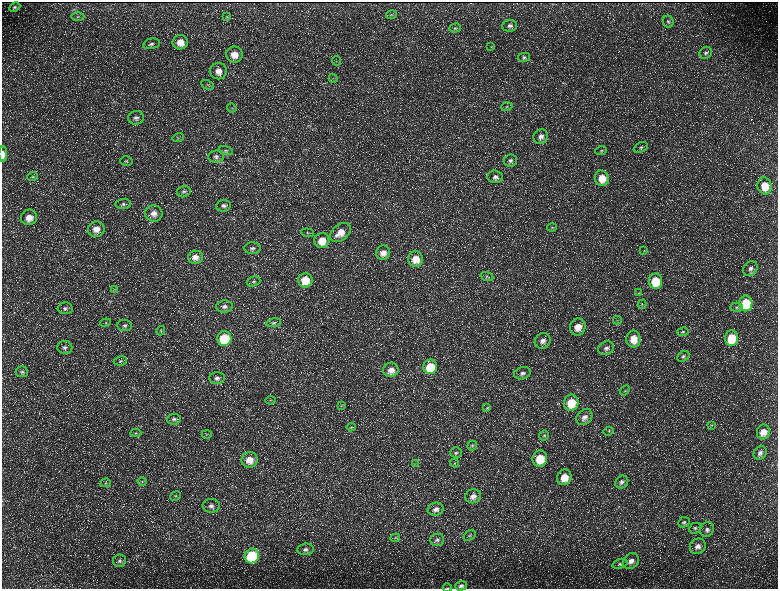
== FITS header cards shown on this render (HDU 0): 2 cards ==
NAXIS1  =                 1552 / length of data axis 1
NAXIS2  =                 1173 / length of data axis 2

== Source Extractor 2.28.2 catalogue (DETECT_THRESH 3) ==
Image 1552 x 1173 px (HDU 0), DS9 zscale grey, zoomed out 1/2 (1 PNG px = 2 x 2 image px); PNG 780 x 591 px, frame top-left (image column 1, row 1173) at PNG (2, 2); each listed source drawn as its Kron ellipse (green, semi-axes under 4 px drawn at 4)
Background 226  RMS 10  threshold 31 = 3 sigma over >= 5 px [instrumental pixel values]
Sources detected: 156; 33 cannot appear on this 1/2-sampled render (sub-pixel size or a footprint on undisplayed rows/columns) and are neither listed nor drawn; the other 123 listed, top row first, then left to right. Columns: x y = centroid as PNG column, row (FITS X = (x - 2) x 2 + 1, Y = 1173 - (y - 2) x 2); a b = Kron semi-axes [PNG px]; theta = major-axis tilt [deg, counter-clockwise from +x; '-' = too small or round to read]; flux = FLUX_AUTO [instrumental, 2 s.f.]
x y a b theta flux
15 7 6 4 27 3900
391 15 5 4 - 2900
78 16 7 3 0 2500
227 17 4 3 - 2000
668 22 6 5 - 4500
509 26 7 6 - 6900
455 28 6 4 18 3100
180 42 7 7 - 25000
151 44 8 5 13 5700
491 47 3 2 - 1200
706 53 6 5 - 5600
234 55 8 8 - 25000
524 57 6 4 11 4000
336 61 5 2 - 1400
218 71 8 8 - 18000
333 78 4 2 - 1200
207 85 7 2 -27 2400
507 107 5 3 - 2800
232 108 5 3 - 2500
136 118 8 7 - 7900
541 136 7 7 - 12000
178 137 6 4 17 3300
641 147 7 4 26 5000
226 151 7 4 -16 4100
601 151 6 4 21 3900
3 154 8 4 90 14000
216 156 8 6 6 7000
511 160 7 6 - 6400
126 161 6 4 -16 3500
33 176 5 4 - 2900
495 177 8 6 -4 9700
602 178 8 7 - 33000
764 186 8 7 - 39000
184 191 7 5 15 5200
123 204 8 5 5 5500
223 206 7 5 9 6700
154 213 9 8 - 15000
29 217 8 7 - 22000
552 228 5 3 - 2500
96 229 8 8 - 21000
340 232 12 8 38 26000
308 233 6 3 -5 2200
322 240 7 7 - 32000
252 248 8 6 1 6900
644 251 3 2 - 1300
383 253 7 7 - 16000
195 257 7 6 - 15000
416 259 8 7 - 29000
750 269 8 6 49 9800
487 277 7 3 -22 3300
305 280 7 7 - 41000
253 281 7 5 19 4200
655 281 8 6 90 66000
115 290 4 3 - 1900
639 293 3 2 - 1200
746 303 8 6 89 89000
642 304 4 2 - 1500
224 306 8 6 3 9200
736 307 6 4 3 4400
65 308 7 6 - 6000
617 320 4 2 - 1600
106 323 5 4 - 3000
274 323 7 4 9 4500
125 326 7 5 -6 5900
578 327 8 7 - 26000
161 331 5 3 - 2300
683 332 6 4 10 3000
224 338 7 7 - 90000
731 338 8 6 88 74000
633 339 8 7 - 33000
543 341 8 7 - 13000
65 347 7 6 - 7600
606 348 8 6 26 9100
683 356 6 5 - 5100
120 361 7 4 8 4300
430 367 7 7 - 62000
391 370 7 7 - 16000
22 372 6 5 - 4600
522 373 8 6 18 8600
217 378 8 6 -1 8600
625 390 5 3 - 2300
271 400 5 2 - 1400
571 403 8 7 - 53000
341 406 4 3 - 1800
487 408 4 3 - 1600
584 417 9 7 42 13000
174 419 7 5 4 6200
712 425 3 3 - 1600
351 427 4 3 - 1700
609 431 5 4 - 3100
763 432 7 6 - 22000
136 433 5 3 - 2900
207 434 5 2 - 1700
544 435 5 5 - 4000
472 446 5 4 - 3400
456 453 6 5 - 4200
760 453 7 6 - 8300
540 458 8 7 - 53000
250 460 8 8 - 25000
455 463 4 3 - 2000
415 464 3 2 - 1400
564 477 8 7 - 33000
142 481 4 3 - 2200
622 482 7 6 - 7200
106 483 5 4 - 2700
176 496 5 4 - 4100
473 496 8 7 - 14000
211 506 9 7 0 10000
436 509 8 6 16 10000
684 522 6 5 - 4600
695 528 6 5 - 4800
707 530 7 6 - 8100
469 535 6 4 36 4300
395 538 5 3 - 2100
437 540 7 6 - 6700
698 546 8 7 - 13000
305 549 8 6 7 8000
252 556 7 7 - 160000
119 561 6 6 - 5900
631 561 8 7 - 15000
620 564 8 4 16 4300
461 586 6 4 16 5700
447 588 4 2 - 1200
At the frame edge (FLAGS 8, measured only in part): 2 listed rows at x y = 3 154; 447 588
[33 sub-pixel or undisplayed-footprint detections neither listed nor drawn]